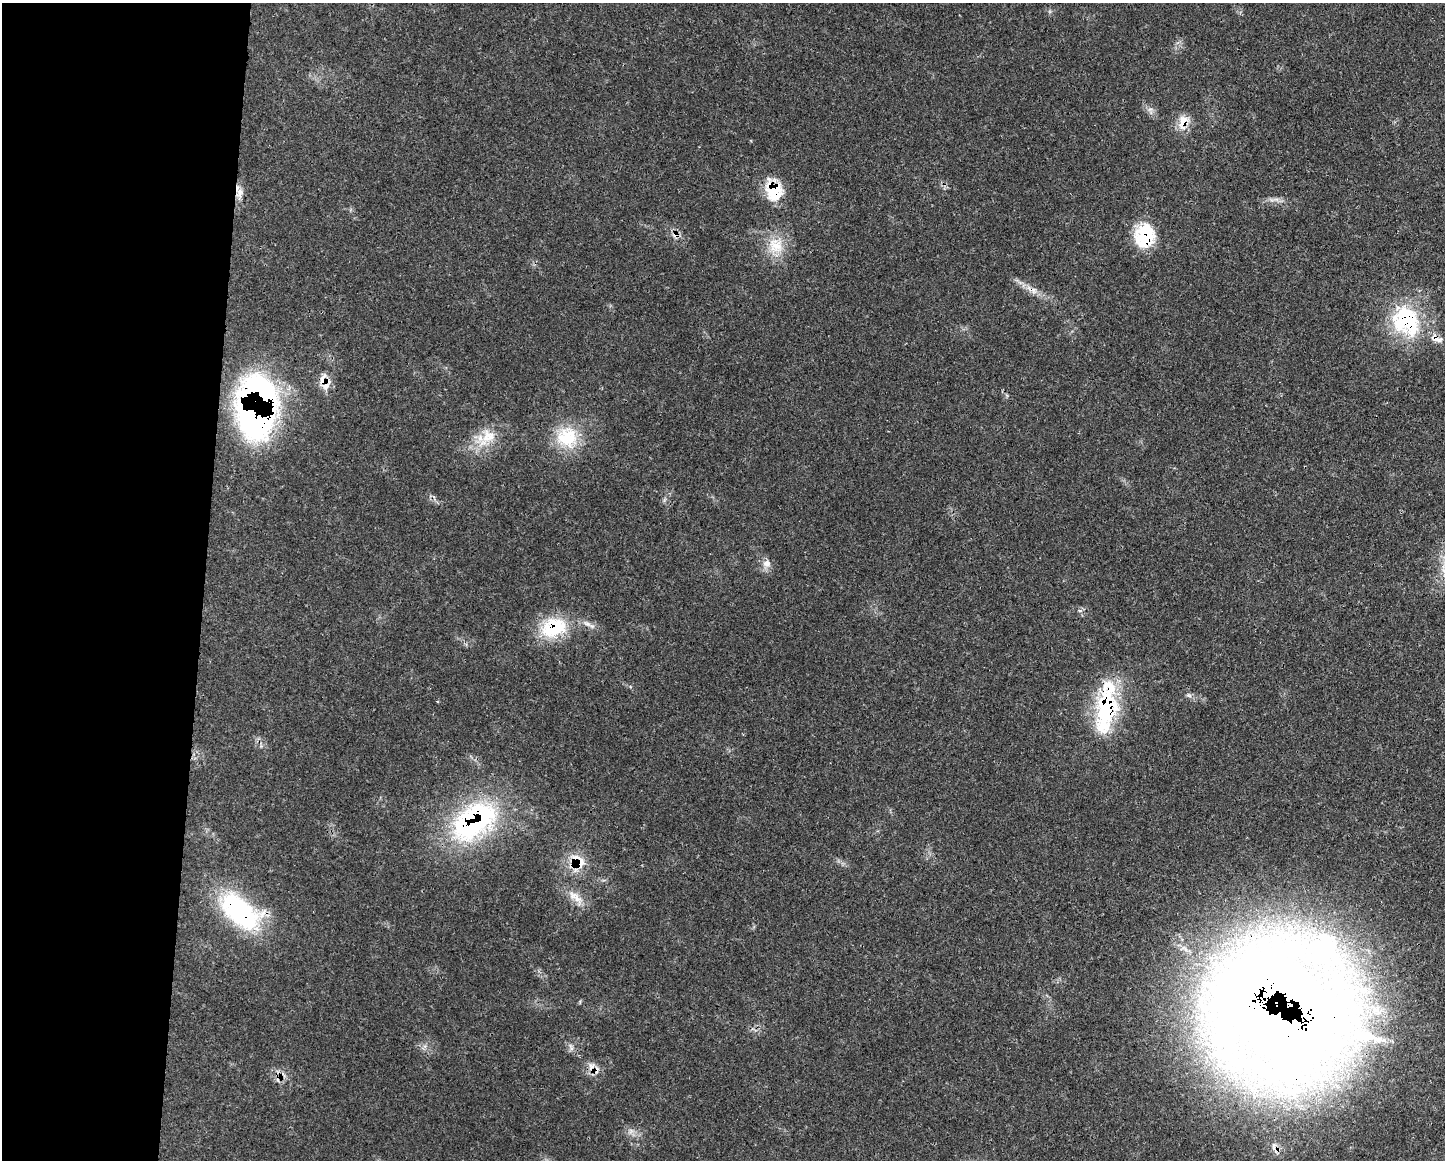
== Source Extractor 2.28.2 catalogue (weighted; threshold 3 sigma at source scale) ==
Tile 4 of 3 x 4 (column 1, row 2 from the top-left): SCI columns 117-1559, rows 2334-3491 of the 4675 x 4660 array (HDU 1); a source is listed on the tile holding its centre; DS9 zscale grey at full resolution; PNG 1447 x 1162 px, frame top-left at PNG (2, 3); no overlay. Shown black and unused: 14% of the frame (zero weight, under 3 of 4 exposures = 2% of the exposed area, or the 3 px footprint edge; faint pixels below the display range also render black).
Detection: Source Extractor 2.28.2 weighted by HDU 2 'WHT'; one run over the whole footprint, this tile lists its part. Background 0.0771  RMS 0.0035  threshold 0.0159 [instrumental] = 3 sigma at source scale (4.5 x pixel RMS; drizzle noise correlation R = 1.50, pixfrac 1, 0.05/0.05 arcsec/px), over >= 5 px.
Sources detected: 40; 1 inside a brighter object's white glare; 3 cosmic-ray / hot-pixel residue — not listed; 9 inside a brighter listed object's ellipse — not listed separately; the other 27 listed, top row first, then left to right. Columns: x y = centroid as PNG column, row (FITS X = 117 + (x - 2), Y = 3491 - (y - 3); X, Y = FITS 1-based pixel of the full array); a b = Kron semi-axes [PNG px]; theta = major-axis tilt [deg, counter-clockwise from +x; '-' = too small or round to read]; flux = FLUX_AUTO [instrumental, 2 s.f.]
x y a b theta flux
1150 109 7 4 0 0.97
1183 122 21 13 77 5.2
774 190 23 21 -27 12
239 193 17 8 83 2.9
1276 199 7 4 -18 1.1
1144 236 27 23 75 18
776 245 24 23 - 9.9
1034 290 9 8 - 1.9
1406 320 41 32 -56 36
323 380 18 12 -11 4.3
253 421 51 33 -45 75
489 437 26 14 -56 7.6
567 437 31 29 -29 17
767 563 12 10 11 2.6
587 624 13 6 -29 2
554 628 35 25 23 20
1189 695 6 6 - 0.89
1106 707 65 22 81 39
474 821 63 36 37 68
579 863 25 13 18 7.6
576 897 28 10 -43 4.8
240 911 54 29 -38 48
1324 946 46 40 44 52
1362 990 16 9 -68 5.9
1376 1010 27 16 -37 14
1278 1021 123 70 -40 790
631 1131 7 6 - 1.2
Overlapping masked pixels (flux is a lower limit): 14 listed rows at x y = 1183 122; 774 190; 239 193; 1144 236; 1034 290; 1406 320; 323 380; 253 421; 554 628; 1106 707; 474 821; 579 863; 240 911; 1278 1021
Unlisted compact peaks at least as high as the median listed source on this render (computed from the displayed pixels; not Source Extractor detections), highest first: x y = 1080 611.